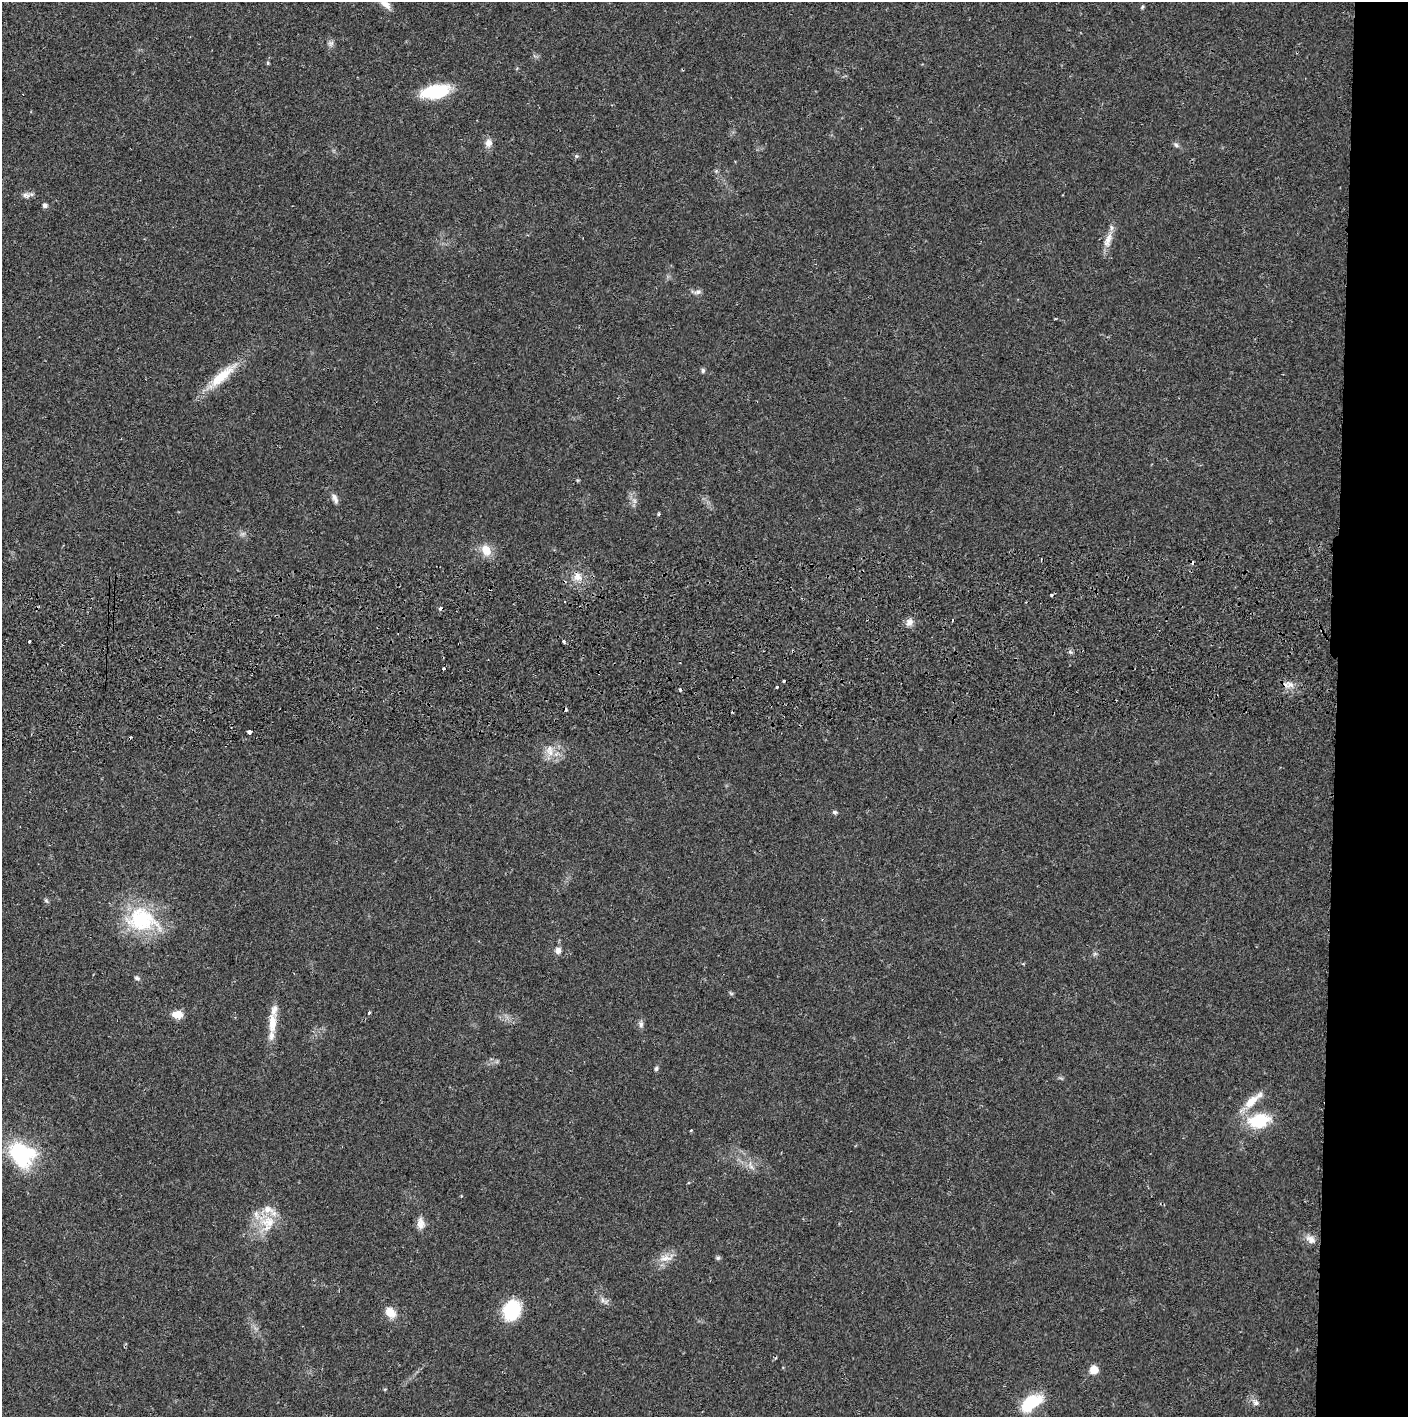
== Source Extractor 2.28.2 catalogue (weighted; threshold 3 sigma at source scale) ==
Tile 6 of 3 x 3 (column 3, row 2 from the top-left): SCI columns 2817-4222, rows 1471-2885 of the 4229 x 4358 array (HDU 1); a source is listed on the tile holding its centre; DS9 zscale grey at full resolution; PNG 1410 x 1419 px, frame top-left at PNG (2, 2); no overlay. Shown black and unused: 5% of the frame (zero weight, under 2 of 3 exposures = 3% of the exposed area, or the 3 px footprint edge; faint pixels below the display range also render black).
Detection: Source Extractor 2.28.2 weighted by HDU 2 'WHT'; one run over the whole footprint, this tile lists its part. Background 0.0205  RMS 0.0034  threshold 0.0155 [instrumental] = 3 sigma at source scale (4.5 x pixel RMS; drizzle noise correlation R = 1.50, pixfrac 1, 0.05/0.05 arcsec/px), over >= 5 px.
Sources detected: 68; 8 cosmic-ray / hot-pixel residue — not listed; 3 inside a brighter listed object's ellipse — not listed separately; the other 57 listed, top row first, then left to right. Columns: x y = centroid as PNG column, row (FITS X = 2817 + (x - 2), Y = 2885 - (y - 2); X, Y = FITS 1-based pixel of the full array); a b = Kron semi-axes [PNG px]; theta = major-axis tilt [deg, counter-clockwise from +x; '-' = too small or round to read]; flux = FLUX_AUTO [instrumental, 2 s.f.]
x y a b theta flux
385 4 16 8 -39 2.7
1142 7 6 3 55 0.41
331 44 9 6 26 1
268 63 4 4 - 0.44
435 92 32 13 10 17
488 143 11 9 77 2.1
1176 145 8 5 -22 0.85
576 156 5 5 - 0.53
26 195 12 7 1 1.5
45 205 6 5 - 0.93
1108 240 23 9 72 3.7
697 292 11 6 7 1.2
703 370 7 5 -90 0.7
222 376 43 12 41 10
335 498 14 6 -71 1.5
635 501 7 4 -89 0.89
658 515 5 3 - 0.44
486 550 12 9 -66 5.2
578 577 13 9 -41 3
1051 595 3 3 - 0.44
910 622 11 8 39 1.9
30 641 3 3 - 0.93
564 641 3 3 - 1.4
444 669 3 3 - 0.86
783 681 3 3 - 2
1290 685 9 7 42 1.9
777 687 3 3 - 1.3
249 732 4 3 - 1.9
550 752 15 10 -48 3.8
835 812 6 5 - 0.65
46 900 6 4 -2 0.5
142 920 43 30 -13 26
558 950 8 7 - 1.7
137 978 7 5 -28 0.83
731 993 6 4 -19 0.46
369 1012 4 3 - 0.57
177 1015 10 7 -2 5.2
272 1023 28 10 88 6.5
641 1024 9 6 89 1.1
656 1068 7 4 64 0.6
1251 1102 24 11 43 6.2
1259 1120 30 18 11 14
691 1130 3 3 - 0.32
21 1154 30 24 -34 29
751 1166 12 5 -60 1.4
268 1222 22 18 5 8.9
421 1223 16 9 -87 2.6
1311 1239 15 9 -31 2.5
665 1258 19 8 6 3.3
718 1258 6 5 - 0.58
602 1300 8 5 -58 1.1
512 1310 16 13 62 21
390 1312 15 11 -46 3.9
1094 1370 8 8 - 3.8
385 1389 5 3 - 0.3
1255 1402 11 8 -38 1.6
1031 1403 27 13 34 13
Isophote crosses this tile's border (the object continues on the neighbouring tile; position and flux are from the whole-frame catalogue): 1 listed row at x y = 385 4